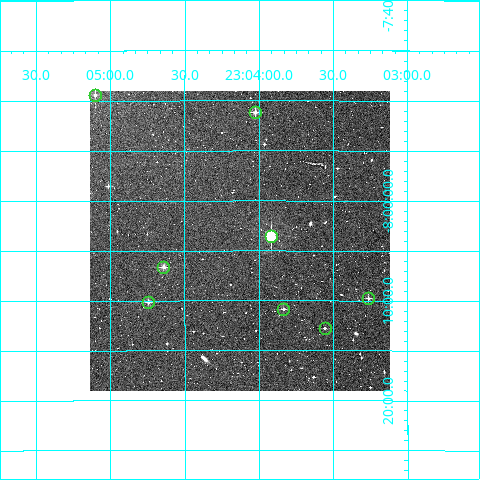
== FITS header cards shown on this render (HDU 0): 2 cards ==
NAXIS1  =                  300
NAXIS2  =                  300

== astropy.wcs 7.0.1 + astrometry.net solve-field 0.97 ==
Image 300 x 300 px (HDU 0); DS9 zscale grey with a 90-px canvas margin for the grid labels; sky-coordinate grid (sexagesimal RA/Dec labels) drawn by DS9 from the SOLVED WCS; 8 Tycho-2 reference stars matched to detected sources circled (green)
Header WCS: RA---TAN/DEC--TAN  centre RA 23:04:08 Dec -08:04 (346.03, -8.07 deg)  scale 6 arcsec/px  FOV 30.0' x 30.0'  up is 0 deg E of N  parity normal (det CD < 0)
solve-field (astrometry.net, Tycho-2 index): VERIFIED the header's WCS against the Tycho-2 star catalogue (verified at 2 index scales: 8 matches each, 0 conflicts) and refined it, rather than solving blind
Solved WCS: RA---TAN-SIP/DEC--TAN-SIP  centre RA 23:04:08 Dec -08:04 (346.03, -8.07 deg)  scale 6 arcsec/px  FOV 30.0' x 30.0'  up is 0 deg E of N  parity normal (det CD < 0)
The solver's refit moves the header's centre by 1.3 arcsec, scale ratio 0.9998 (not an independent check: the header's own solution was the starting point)
Tycho-2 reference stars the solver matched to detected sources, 8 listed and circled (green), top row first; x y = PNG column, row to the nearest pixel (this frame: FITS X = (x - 90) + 1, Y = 300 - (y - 91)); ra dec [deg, ICRS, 3 dp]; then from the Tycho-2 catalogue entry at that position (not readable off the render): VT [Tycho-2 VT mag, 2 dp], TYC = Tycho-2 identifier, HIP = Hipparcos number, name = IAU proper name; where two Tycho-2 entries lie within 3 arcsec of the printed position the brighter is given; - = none
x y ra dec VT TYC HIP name
95 95 346.276 -7.823 11.10 5820-70-1 - -
255 112 346.006 -7.853 10.52 5820-51-1 - -
271 236 345.979 -8.059 8.28 5820-495-1 - -
163 267 346.160 -8.111 9.91 5820-740-1 - -
368 298 345.816 -8.163 11.75 5820-945-1 - -
148 302 346.186 -8.169 10.96 5820-631-1 - -
283 309 345.959 -8.181 11.62 5820-1163-1 - -
325 328 345.889 -8.213 12.18 5820-695-1 - -